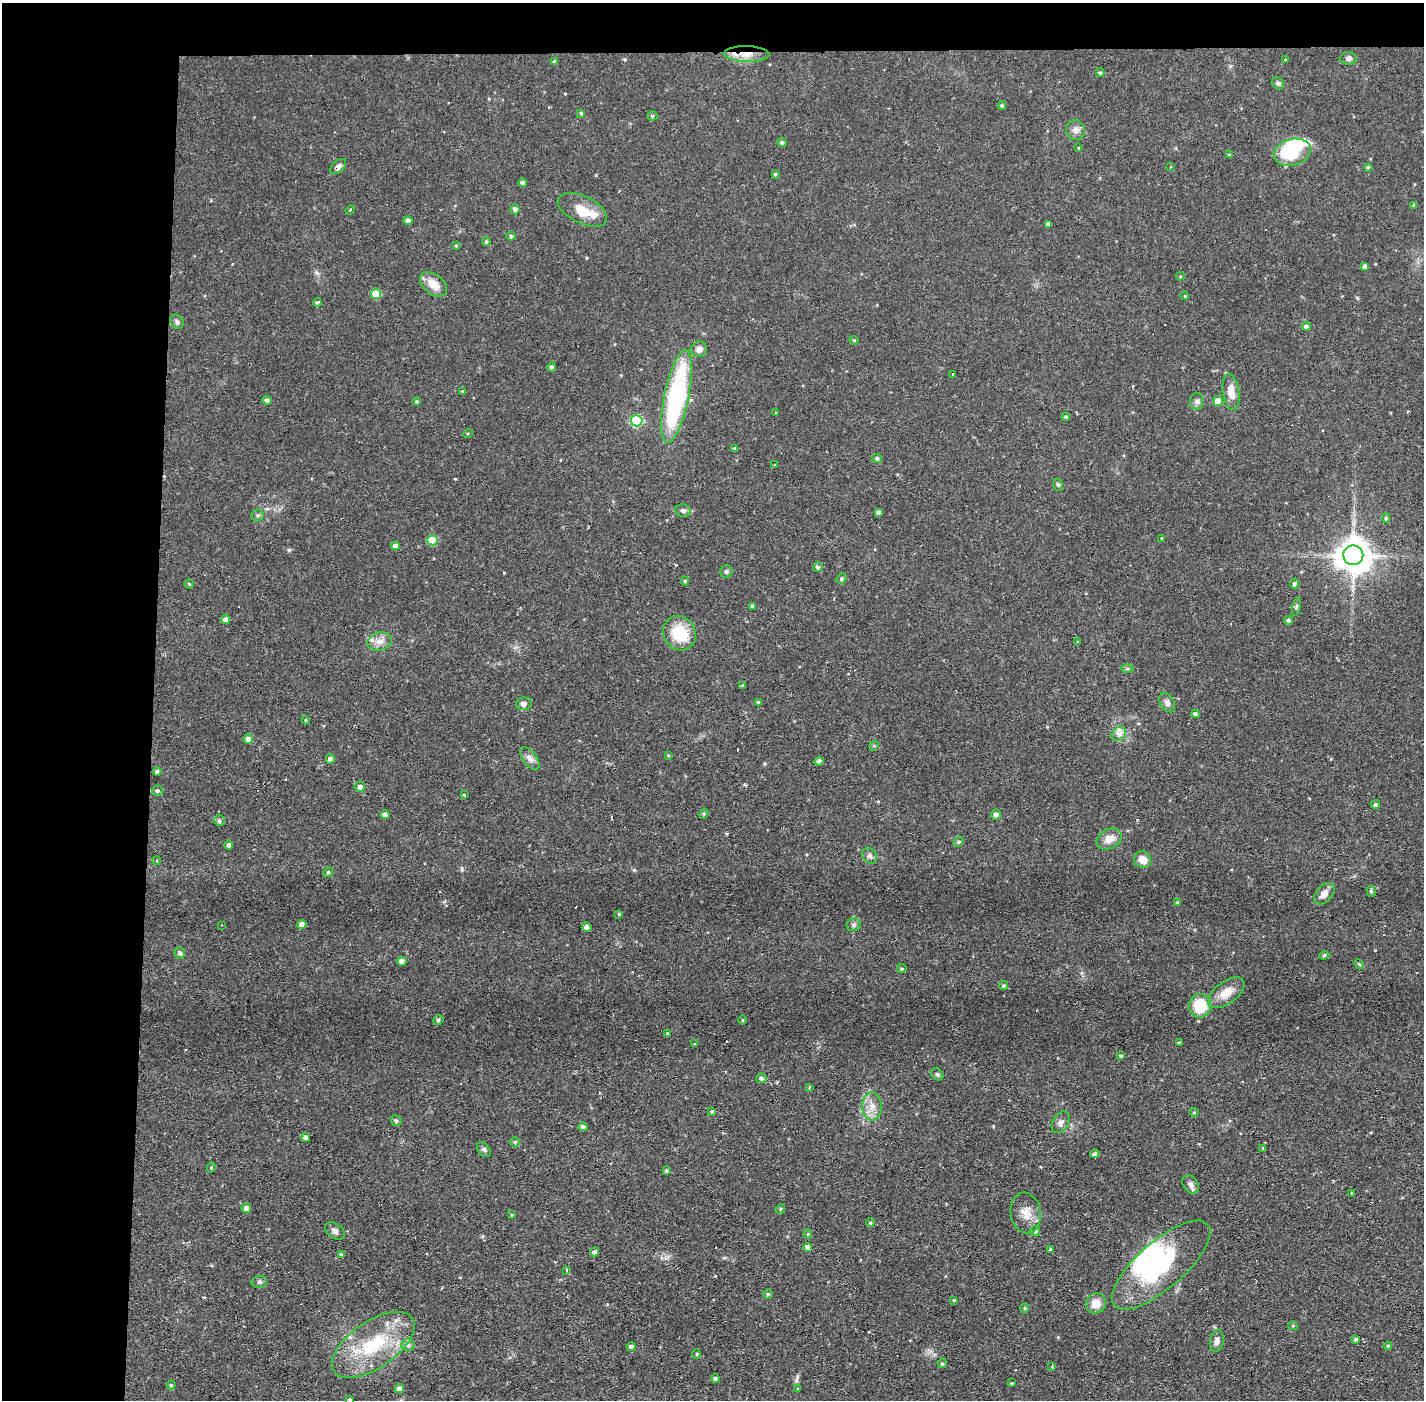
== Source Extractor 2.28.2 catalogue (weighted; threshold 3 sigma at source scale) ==
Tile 1 of 3 x 3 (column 1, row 1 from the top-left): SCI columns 1-1422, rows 2849-4246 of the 4267 x 4300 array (HDU 1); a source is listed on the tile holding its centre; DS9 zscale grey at full resolution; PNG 1426 x 1402 px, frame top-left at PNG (2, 3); each listed source drawn as its Kron ellipse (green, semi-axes under 4 px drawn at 4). Shown black and unused: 14% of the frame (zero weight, under 2 of 3 exposures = <1% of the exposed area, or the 3 px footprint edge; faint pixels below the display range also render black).
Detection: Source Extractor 2.28.2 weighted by HDU 2 'WHT'; one run over the whole footprint, this tile lists its part. Background 0.0582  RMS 0.006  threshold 0.0272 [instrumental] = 3 sigma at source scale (4.5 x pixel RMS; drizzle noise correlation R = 1.50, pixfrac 1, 0.05/0.05 arcsec/px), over >= 5 px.
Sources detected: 192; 4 inside a brighter object's white glare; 4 cosmic-ray / hot-pixel residue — neither listed nor drawn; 3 inside a brighter listed object's ellipse — not listed separately; the other 181 listed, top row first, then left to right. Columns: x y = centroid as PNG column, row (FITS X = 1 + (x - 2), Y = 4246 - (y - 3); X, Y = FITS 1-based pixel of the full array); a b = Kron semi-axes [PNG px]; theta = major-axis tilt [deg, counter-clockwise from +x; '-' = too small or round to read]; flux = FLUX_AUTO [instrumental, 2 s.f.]
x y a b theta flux
746 54 23 8 -1 8.1
1348 58 8 6 0 1.7
1285 60 3 2 - 0.81
555 62 4 4 - 1.7
1100 73 4 3 - 0.98
1278 83 7 5 -42 1.3
1002 105 4 4 - 1
581 113 4 4 - 0.91
652 116 5 4 - 0.99
1076 130 10 9 - 3.5
782 143 5 4 - 1.4
1078 148 3 3 - 0.96
1292 152 19 13 15 25
1229 155 4 3 - 0.72
338 167 9 5 42 2.3
1170 167 3 3 - 0.52
1368 167 4 4 - 0.83
775 174 4 4 - 0.81
522 183 4 4 - 1.7
1414 205 4 4 - 1.1
515 209 5 4 - 2.7
350 210 4 3 - 0.57
582 210 26 13 -26 13
408 221 4 4 - 2.8
1048 224 4 4 - 2.1
511 236 5 4 - 1
486 242 4 4 - 1
456 246 3 3 - 0.62
1365 267 4 4 - 2.4
1181 276 4 3 - 0.59
433 284 15 9 -38 8
376 294 5 5 - 17
1185 296 4 3 - 0.51
317 302 4 4 - 1.2
177 322 7 6 - 1.5
1306 326 5 4 - 1.8
854 340 5 4 - 0.65
699 349 8 7 - 3.2
552 367 5 4 - 1.4
953 374 3 3 - 1
463 391 4 4 - 1.1
1231 392 18 8 -81 8.3
677 396 47 12 78 100
267 400 5 4 - 1.9
417 401 4 4 - 0.83
1197 401 8 6 90 1.8
1218 401 5 5 - 6.5
776 413 3 3 - 0.75
1066 417 4 4 - 1.2
636 421 6 5 - 46
468 433 5 3 - 0.53
735 449 4 4 - 1.2
877 458 5 4 - 1.5
774 465 3 2 - 0.45
1058 485 6 5 - 0.98
683 511 8 6 -11 1.7
878 512 4 4 - 2
258 516 6 6 - 1.4
1386 518 5 4 - 1
1161 538 3 2 - 0.52
432 540 5 5 - 16
395 546 4 4 - 2.3
1353 555 10 10 - 1400
818 567 4 4 - 1.4
726 571 6 6 - 1.3
842 579 5 4 - 1.3
685 581 4 4 - 0.83
189 584 4 4 - 0.64
1295 584 5 4 - 1.8
753 606 4 3 - 1.3
1296 607 9 4 79 1.1
225 620 4 4 - 3.3
1288 620 4 4 - 1.5
680 633 18 15 -56 23
380 641 12 9 11 4.5
1078 642 4 3 - 0.68
1127 669 6 4 1 0.95
742 685 3 3 - 0.65
758 702 3 3 - 0.69
1167 703 10 7 -59 2.4
524 704 8 6 5 2.2
1195 714 4 4 - 1.5
305 720 4 4 - 0.65
1119 734 8 6 44 2.7
248 739 5 4 - 3.5
874 746 5 4 - 0.9
668 755 4 3 - 0.62
330 759 4 4 - 2.5
530 759 13 7 -54 3.1
819 761 4 4 - 2.4
157 771 4 4 - 1.7
360 787 5 5 - 2.2
157 791 5 5 - 1.1
464 795 4 3 - 0.74
1376 805 5 4 - 1.4
704 814 5 4 - 0.95
996 814 5 4 - 2.9
385 815 4 4 - 2.7
219 821 5 5 - 1.4
1109 839 13 9 29 5.8
959 842 5 4 - 0.92
229 845 4 4 - 1.4
870 856 8 6 -52 1.9
157 860 4 2 - 0.62
1143 860 9 8 - 5.7
328 872 5 4 - 0.87
1371 891 5 4 - 1
1324 894 12 8 47 4.8
1177 902 4 3 - 0.71
619 914 4 4 - 0.72
222 925 3 2 - 0.45
302 925 4 4 - 4.2
854 925 7 6 - 1.6
587 927 5 4 - 2.3
180 953 6 5 - 1.6
1324 955 5 4 - 0.77
402 961 5 4 - 2.9
1359 964 5 4 - 0.73
902 969 5 4 - 1.1
1004 986 4 4 - 1.3
1226 993 21 11 36 8.5
1200 1006 11 11 - 19
438 1020 5 4 - 1.3
742 1020 5 3 - 0.56
667 1033 3 3 - 0.44
1180 1043 3 3 - 0.96
695 1044 3 3 - 0.8
1121 1056 4 3 - 0.83
937 1074 7 5 -45 1.1
761 1078 5 5 - 1.5
809 1087 4 3 - 0.69
872 1106 14 9 -87 6
712 1111 3 3 - 0.81
1194 1112 5 3 - 0.52
396 1121 6 5 - 1.3
1061 1122 12 8 58 3
583 1127 4 4 - 1.9
306 1138 4 4 - 3
515 1142 5 5 - 0.77
1262 1148 3 3 - 0.92
484 1150 8 5 -49 1.4
1095 1154 4 4 - 1.6
211 1167 5 4 - 0.81
666 1171 4 3 - 1.2
1191 1184 10 7 -52 2.5
1352 1193 3 2 - 0.56
246 1208 5 5 - 2.6
780 1209 5 4 - 0.7
1026 1213 20 15 -81 8.2
512 1215 4 3 - 0.59
870 1223 4 4 - 0.87
335 1231 11 7 -35 2.4
1035 1231 5 5 - 2.2
808 1234 4 4 - 0.66
807 1247 4 4 - 4.1
1050 1249 4 3 - 1
595 1252 4 4 - 1.7
341 1254 4 3 - 1
1161 1265 62 23 41 58
566 1270 3 3 - 1.3
259 1282 8 6 13 1.4
768 1294 5 5 - 1
954 1301 3 3 - 0.89
1096 1303 10 9 - 7.8
1025 1308 4 4 - 0.77
1293 1326 5 4 - 0.69
1355 1339 4 3 - 1.1
1217 1341 11 7 79 3
373 1345 47 23 34 44
408 1345 7 6 - 1.6
631 1346 4 4 - 1.8
1388 1346 4 3 - 0.62
697 1354 5 3 - 0.57
942 1363 4 4 - 1.1
1052 1367 3 3 - 0.56
715 1378 4 4 - 1.2
1012 1383 3 3 - 0.71
171 1385 4 4 - 0.74
399 1389 5 4 - 2.8
798 1389 4 3 - 0.72
350 1400 3 3 - 0.88
Overlapping masked pixels (flux is a lower limit): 2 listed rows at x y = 746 54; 338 167
Isophote crosses this tile's border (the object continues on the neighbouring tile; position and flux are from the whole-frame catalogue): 2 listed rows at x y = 399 1389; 350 1400
Unlisted compact peaks at least as high as the median listed source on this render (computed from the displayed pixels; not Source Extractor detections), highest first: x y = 289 550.